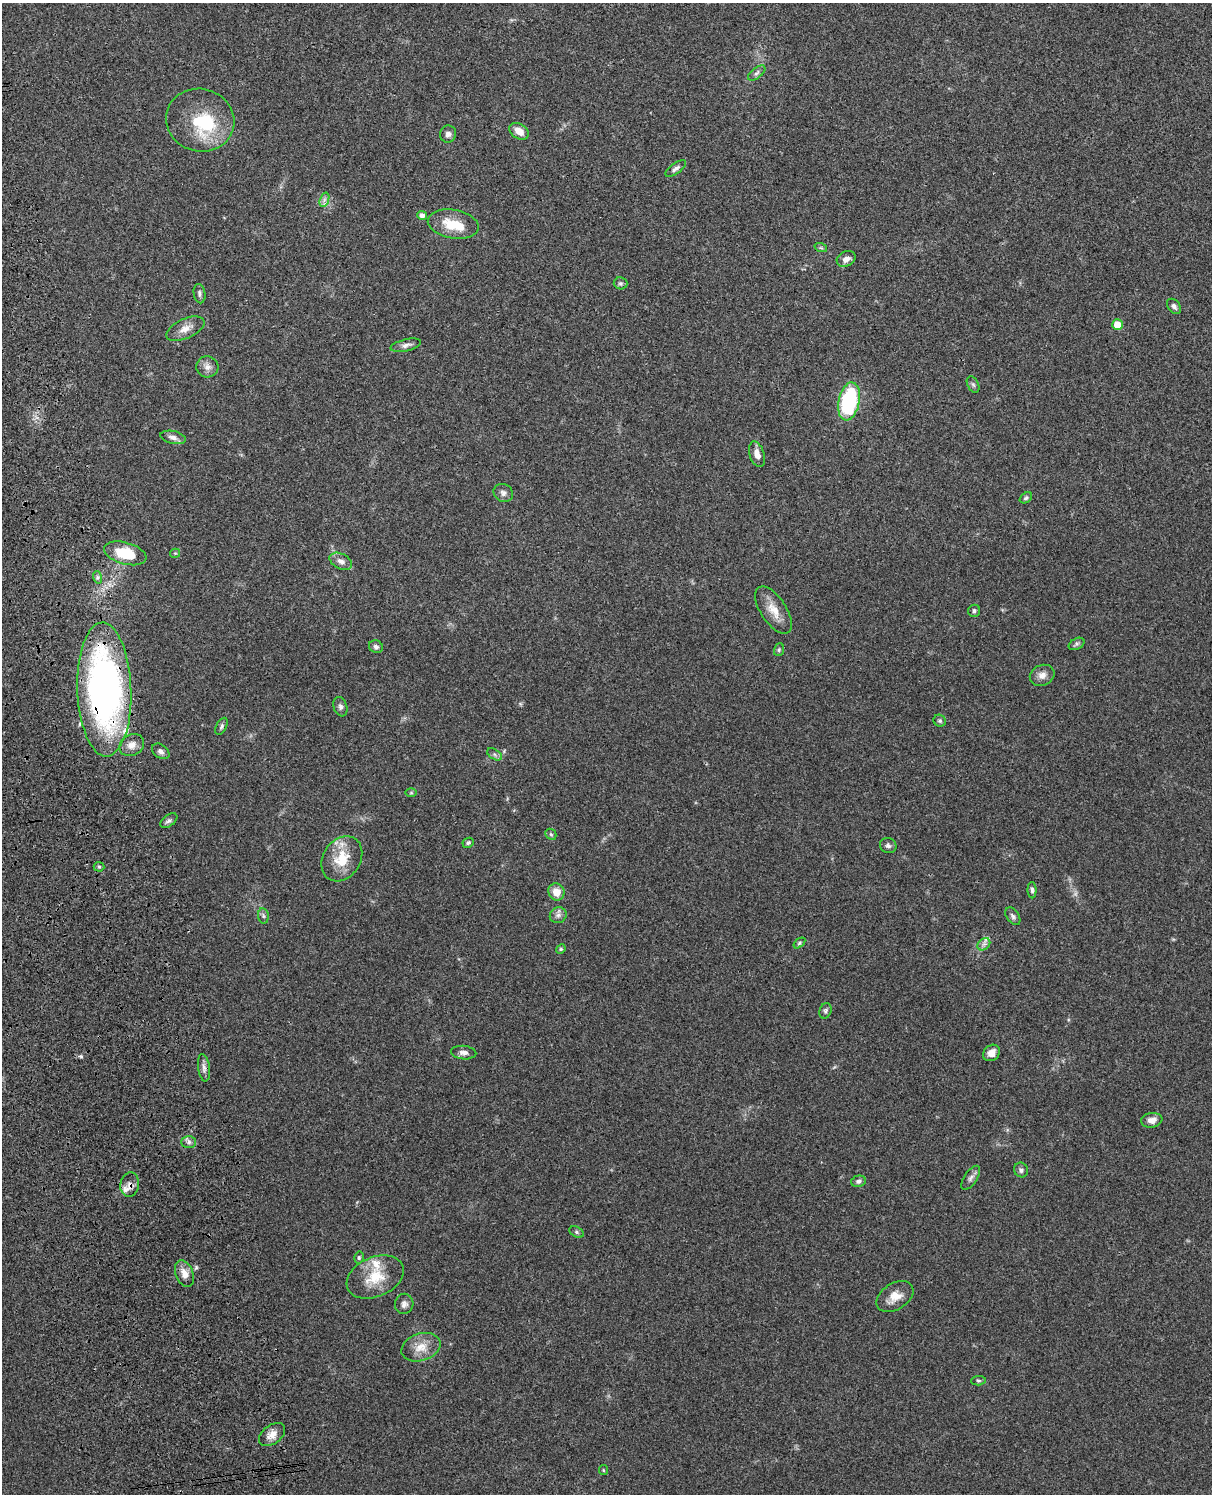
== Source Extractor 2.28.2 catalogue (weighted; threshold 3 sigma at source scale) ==
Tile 7 of 4 x 3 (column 3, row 2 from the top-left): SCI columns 2539-3748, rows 1659-3150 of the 5079 x 4922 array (HDU 1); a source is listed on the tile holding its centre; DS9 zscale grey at full resolution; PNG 1214 x 1496 px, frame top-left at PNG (2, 3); each listed source drawn as its Kron ellipse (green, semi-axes under 4 px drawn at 4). Shown black and unused: <1% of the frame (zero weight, under 3 of 4 exposures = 6% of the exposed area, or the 3 px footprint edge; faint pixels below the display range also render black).
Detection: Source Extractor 2.28.2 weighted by HDU 2 'WHT'; one run over the whole footprint, this tile lists its part. Background 0.0911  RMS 0.0062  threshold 0.0279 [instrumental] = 3 sigma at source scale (4.5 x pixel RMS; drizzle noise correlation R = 1.50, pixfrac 1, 0.05/0.05 arcsec/px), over >= 5 px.
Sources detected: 81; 1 too faint to see at this stretch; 2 inside a brighter object's white glare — neither listed nor drawn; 3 inside a brighter listed object's ellipse — not listed separately; the other 75 listed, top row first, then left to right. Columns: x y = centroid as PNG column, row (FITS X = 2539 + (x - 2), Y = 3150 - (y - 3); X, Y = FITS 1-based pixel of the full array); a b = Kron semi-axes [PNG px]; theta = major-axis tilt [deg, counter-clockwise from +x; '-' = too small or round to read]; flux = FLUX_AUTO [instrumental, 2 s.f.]
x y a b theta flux
757 73 10 5 38 1.9
200 120 34 31 -16 35
519 131 10 7 -32 6.7
448 134 8 8 - 2.5
676 168 12 5 37 2
324 200 7 4 72 1.9
422 215 5 4 - 2.9
453 224 26 14 -10 16
821 248 6 4 -18 0.89
846 259 10 7 26 4.1
621 283 7 6 - 1.2
199 294 10 6 -81 1.7
1174 306 8 6 -51 2
1117 325 5 5 - 11
185 329 20 9 24 6
406 345 15 6 13 2.6
207 367 11 10 - 3.6
973 385 8 5 -63 1.4
849 401 19 10 78 61
173 437 13 6 -12 3.1
757 454 13 7 -72 4.6
503 493 10 8 -34 2.6
1026 498 7 4 36 1.2
125 553 22 11 -15 21
175 553 5 4 - 0.74
341 561 12 7 -27 3.8
97 577 6 4 -72 1.2
773 610 27 13 -56 9.6
974 611 6 6 - 1.4
1077 644 8 5 27 1.3
376 647 7 6 - 1.9
779 650 6 5 - 0.96
1042 675 12 10 22 4.2
104 690 67 27 -88 280
340 707 10 6 -73 1.9
940 721 6 5 - 1.1
222 726 9 5 63 1.5
132 745 13 10 32 5.3
161 751 10 6 -36 2.3
494 754 8 5 -32 1.6
411 793 6 4 0 0.73
169 821 9 5 36 1.6
551 834 6 5 - 0.96
468 843 6 4 26 1.2
888 846 8 7 - 1.8
342 859 24 18 57 18
99 867 5 5 - 0.9
1032 890 8 4 -88 1.4
556 892 8 8 - 7.1
558 915 8 8 - 2.4
263 916 7 5 -82 1.3
1013 916 10 6 -55 1.7
799 943 7 4 37 0.93
984 944 7 5 43 2
561 949 5 4 - 0.75
825 1011 8 6 70 1.3
464 1053 13 6 -6 2.8
991 1053 9 7 43 4.3
204 1068 14 6 -83 2.8
1152 1120 11 7 9 4
189 1142 7 6 - 1.9
1021 1170 7 7 - 1.8
971 1178 14 6 56 2.5
858 1181 7 5 13 1.8
130 1185 12 9 82 3.6
576 1232 7 5 -28 1.1
359 1257 6 4 76 1
184 1273 14 8 -68 5.3
375 1277 30 20 23 18
895 1297 20 13 33 7.8
404 1304 10 9 - 2.6
421 1347 20 13 19 9.4
978 1381 7 4 3 1.1
272 1435 15 9 38 5.5
603 1470 5 4 - 0.64
Overlapping masked pixels (flux is a lower limit): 2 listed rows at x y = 104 690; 130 1185
Unlisted compact peaks at least as high as the median listed source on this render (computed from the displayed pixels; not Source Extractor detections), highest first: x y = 81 1056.